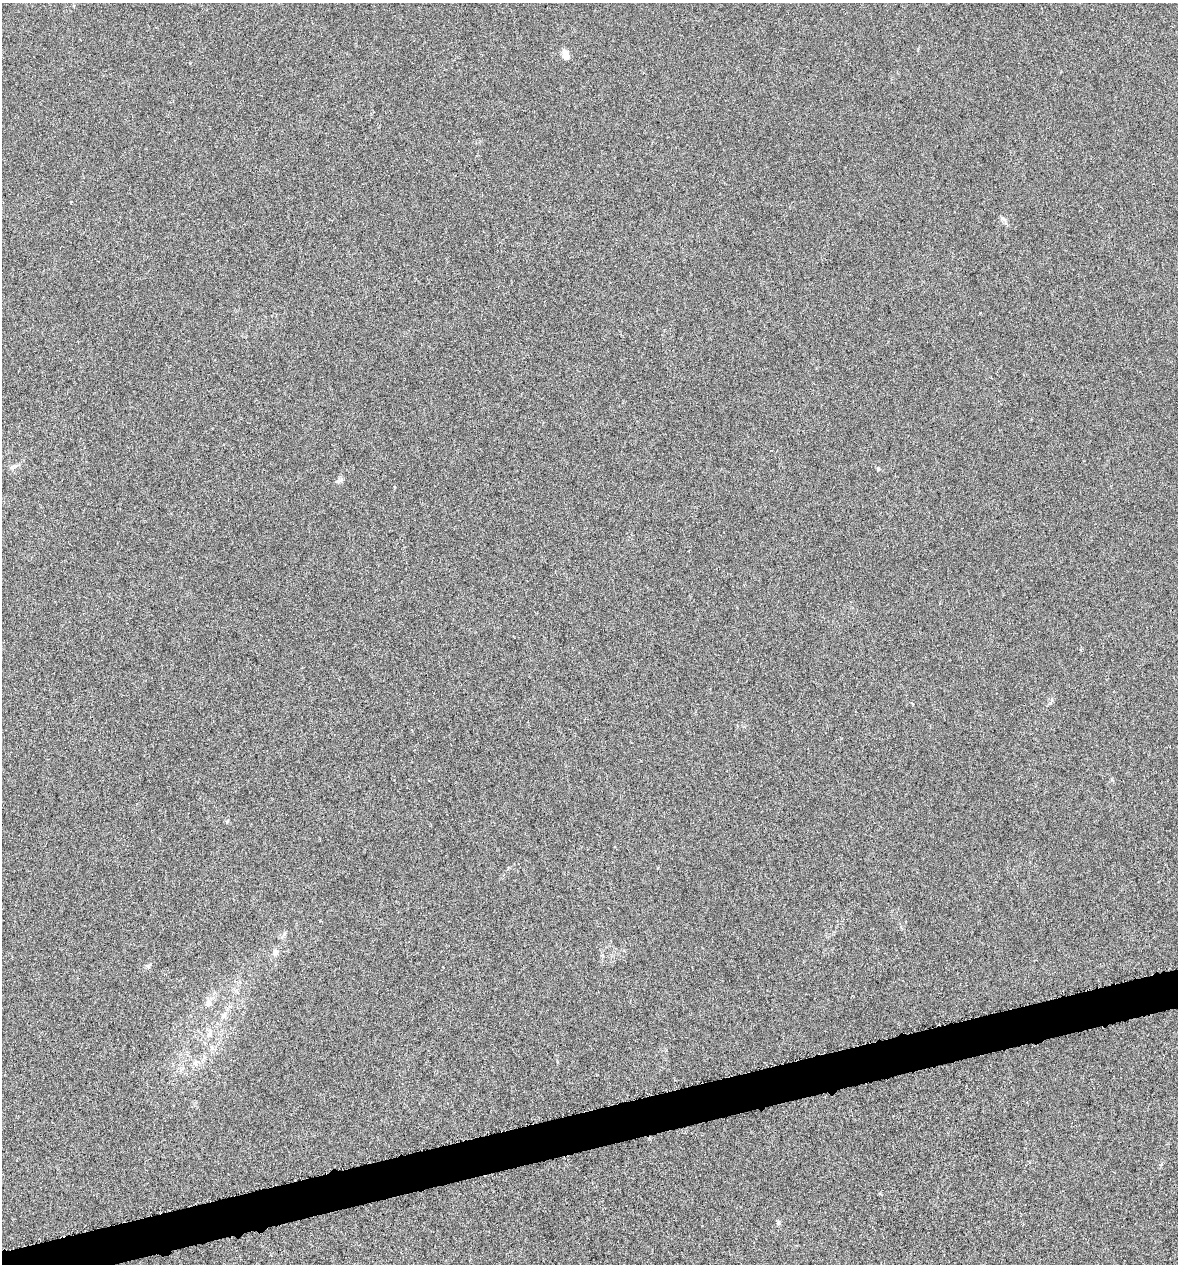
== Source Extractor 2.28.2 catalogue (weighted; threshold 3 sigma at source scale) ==
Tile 7 of 4 x 4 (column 3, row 2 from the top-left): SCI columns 2396-3571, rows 2525-3786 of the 4843 x 5052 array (HDU 1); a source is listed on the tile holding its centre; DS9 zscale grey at full resolution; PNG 1180 x 1266 px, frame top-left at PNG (2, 3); no overlay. Shown black and unused: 3% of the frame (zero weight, under 4 of 8 exposures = <1% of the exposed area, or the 3 px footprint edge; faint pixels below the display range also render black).
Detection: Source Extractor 2.28.2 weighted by HDU 2 'WHT'; one run over the whole footprint, this tile lists its part. Background -0.00911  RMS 0.0022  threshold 0.00881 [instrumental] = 3 sigma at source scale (4.09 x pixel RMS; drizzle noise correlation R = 1.36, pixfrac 0.8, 0.0396/0.0396 arcsec/px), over >= 5 px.
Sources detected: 10; all 10 listed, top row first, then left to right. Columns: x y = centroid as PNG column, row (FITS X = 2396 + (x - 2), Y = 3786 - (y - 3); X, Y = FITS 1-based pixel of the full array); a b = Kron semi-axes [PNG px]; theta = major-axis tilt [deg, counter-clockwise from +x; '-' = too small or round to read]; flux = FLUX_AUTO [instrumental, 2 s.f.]
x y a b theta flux
565 55 9 6 -81 2
1003 219 8 5 -45 0.5
878 469 5 4 - 0.27
339 480 12 5 29 0.52
275 952 8 6 -89 0.75
208 1003 11 8 70 0.99
209 1034 13 7 62 1.1
212 1048 8 6 -74 0.6
195 1063 8 5 -45 0.51
778 1223 6 5 - 0.33
Unlisted compact peaks at least as high as the median listed source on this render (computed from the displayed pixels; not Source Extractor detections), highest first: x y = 227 821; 148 966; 190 63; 1112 779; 394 487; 284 934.